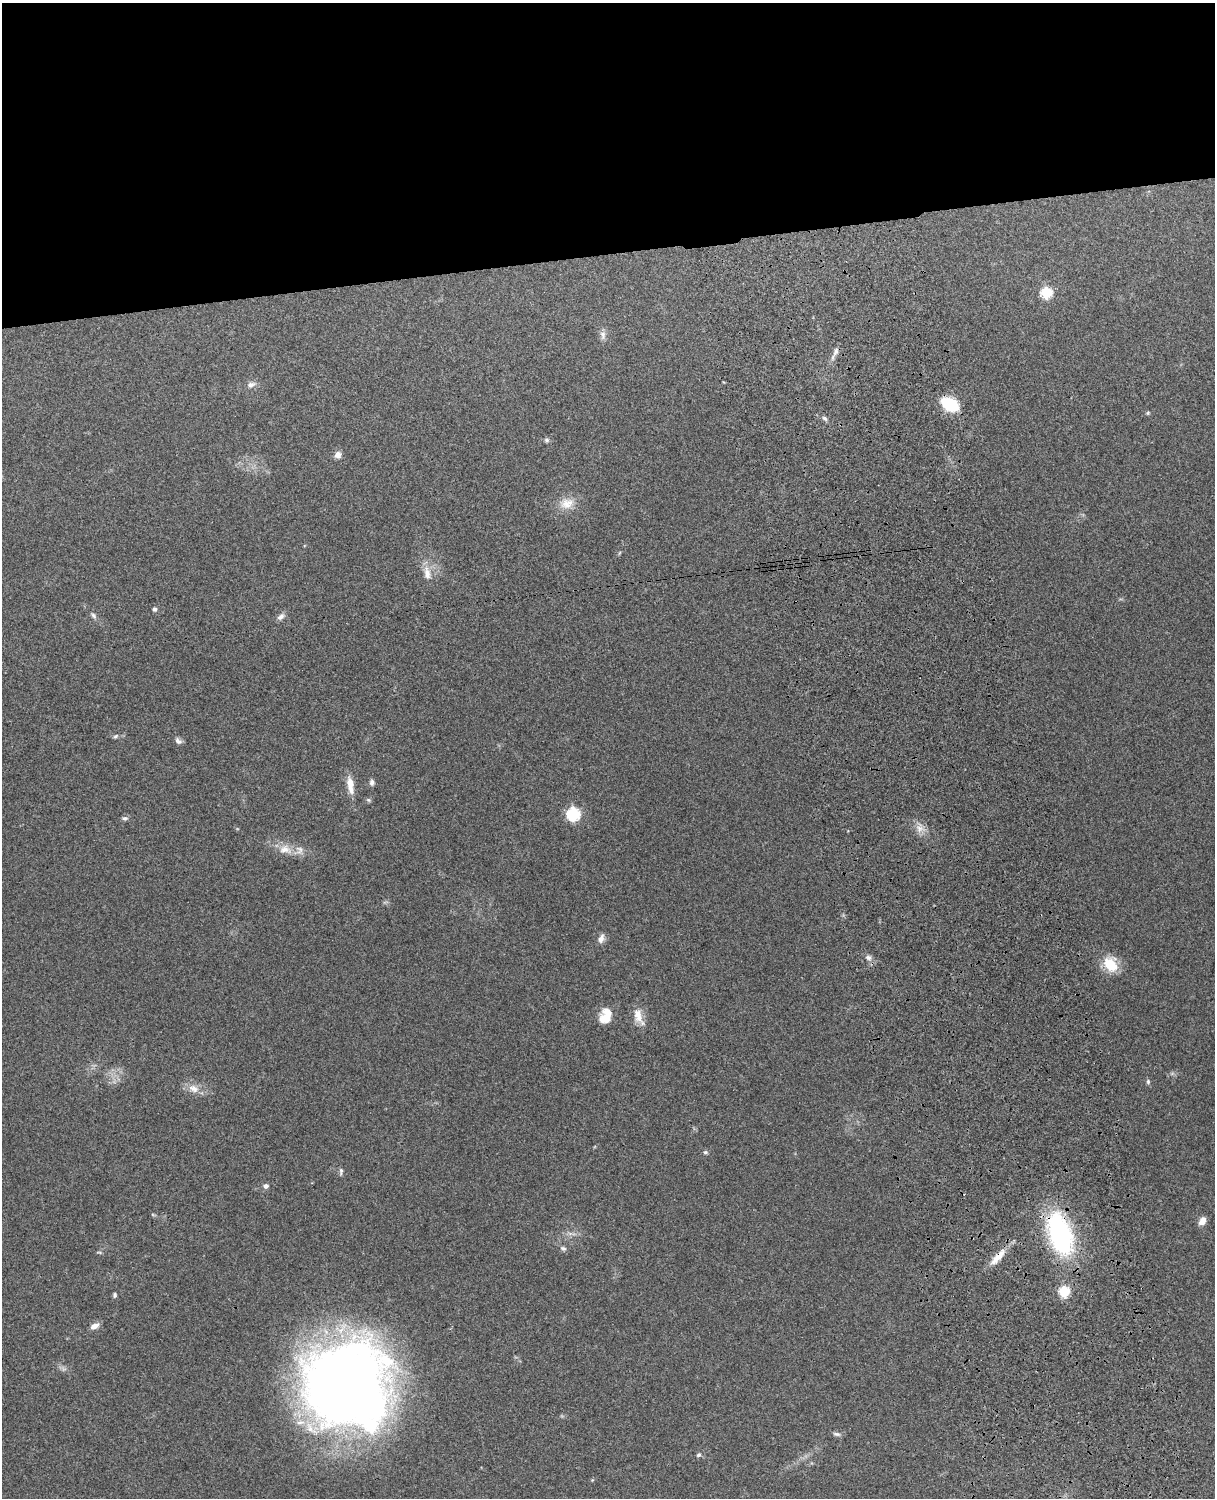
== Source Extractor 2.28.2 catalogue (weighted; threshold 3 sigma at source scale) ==
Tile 2 of 4 x 3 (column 2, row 1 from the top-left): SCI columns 1331-2543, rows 3156-4651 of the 5089 x 4927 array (HDU 1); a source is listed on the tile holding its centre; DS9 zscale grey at full resolution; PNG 1217 x 1500 px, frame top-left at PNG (2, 3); no overlay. Shown black and unused: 17% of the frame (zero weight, under 3 of 4 exposures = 6% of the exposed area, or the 3 px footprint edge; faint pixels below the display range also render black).
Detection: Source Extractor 2.28.2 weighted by HDU 2 'WHT'; one run over the whole footprint, this tile lists its part. Background 0.277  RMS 0.0091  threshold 0.0411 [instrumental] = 3 sigma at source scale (4.5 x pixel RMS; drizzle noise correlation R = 1.50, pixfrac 1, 0.05/0.05 arcsec/px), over >= 5 px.
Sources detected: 47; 1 inside a brighter object's white glare — not listed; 1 inside a brighter listed object's ellipse — not listed separately; the other 45 listed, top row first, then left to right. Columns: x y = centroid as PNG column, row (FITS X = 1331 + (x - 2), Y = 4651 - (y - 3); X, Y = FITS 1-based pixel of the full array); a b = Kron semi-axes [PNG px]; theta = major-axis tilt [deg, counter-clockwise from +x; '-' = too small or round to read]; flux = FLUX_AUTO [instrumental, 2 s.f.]
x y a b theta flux
1046 292 6 6 - 75
603 335 13 7 -85 4.4
835 353 23 5 63 5
251 385 12 7 20 4.4
950 404 15 10 -30 51
1148 413 5 4 - 1.1
825 418 8 5 -39 2.3
547 440 7 5 -1 2
338 455 9 8 - 4.6
567 503 22 15 10 15
619 553 6 3 70 0.98
427 573 19 9 -81 10
154 609 5 5 - 2.6
93 615 9 5 -55 2.5
281 617 10 6 44 4
115 736 7 5 39 1.7
178 741 10 6 -37 3.1
372 782 7 6 - 2.8
350 784 22 8 -81 12
368 800 7 5 -21 1.5
573 814 6 6 - 120
125 818 8 6 0 2.3
919 828 10 8 -46 6.6
285 849 19 12 -5 12
601 938 12 7 71 5
868 958 8 6 -27 3.6
1110 964 20 15 -59 23
638 1015 23 11 -76 11
605 1016 18 12 71 16
1148 1082 7 5 -75 1.8
193 1088 16 11 -17 9.6
705 1152 6 5 - 1.6
341 1171 9 4 86 2
266 1186 6 5 - 3
153 1215 6 4 -19 1.1
1202 1221 9 6 54 7.4
1060 1234 54 26 -72 130
563 1248 9 6 -26 2.4
998 1257 29 8 48 14
1064 1292 6 5 - 68
115 1295 6 5 - 1.7
95 1326 11 6 27 5.6
346 1388 83 81 -6 1000
837 1434 11 5 -10 2.6
699 1455 6 6 - 1.9
Overlapping masked pixels (flux is a lower limit): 2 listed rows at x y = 1060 1234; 998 1257